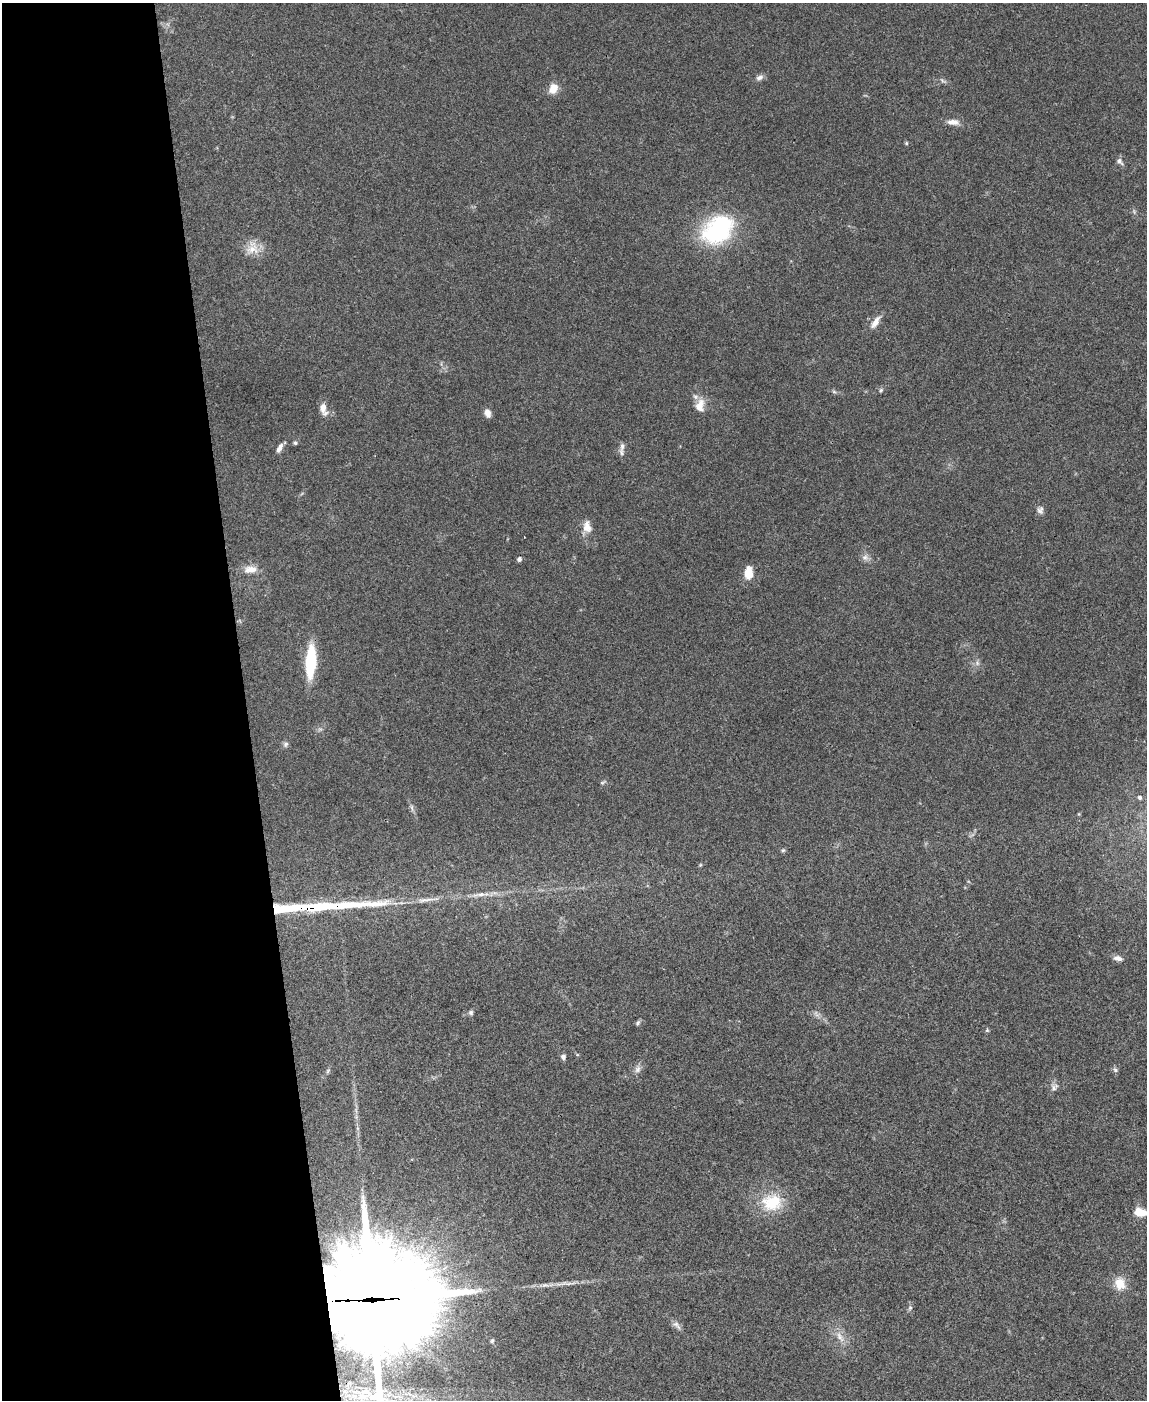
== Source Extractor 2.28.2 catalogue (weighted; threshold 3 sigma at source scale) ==
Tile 5 of 4 x 3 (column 1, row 2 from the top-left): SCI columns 3-1147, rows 1635-3032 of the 4582 x 4561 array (HDU 1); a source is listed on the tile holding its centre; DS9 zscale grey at full resolution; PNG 1149 x 1402 px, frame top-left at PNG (2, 3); no overlay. Shown black and unused: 21% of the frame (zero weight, under 3 of 4 exposures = <1% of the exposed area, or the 3 px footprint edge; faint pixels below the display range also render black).
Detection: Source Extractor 2.28.2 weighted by HDU 2 'WHT'; one run over the whole footprint, this tile lists its part. Background 0.0661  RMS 0.0051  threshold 0.0232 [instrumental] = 3 sigma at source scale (4.5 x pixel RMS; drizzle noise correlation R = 1.50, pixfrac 1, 0.05/0.05 arcsec/px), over >= 5 px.
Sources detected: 56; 1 inside a brighter object's white glare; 1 long thin detection or spike segment (spike, bleed or trail) — not listed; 2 inside a brighter listed object's ellipse — not listed separately; the other 52 listed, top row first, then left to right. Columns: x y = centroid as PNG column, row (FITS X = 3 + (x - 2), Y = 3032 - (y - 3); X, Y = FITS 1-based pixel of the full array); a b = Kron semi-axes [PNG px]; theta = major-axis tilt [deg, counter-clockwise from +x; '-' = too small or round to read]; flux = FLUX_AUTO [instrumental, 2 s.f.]
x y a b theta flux
759 78 10 6 27 2
553 88 14 10 63 5.3
953 122 15 7 -3 3.9
906 143 5 4 - 0.63
1119 161 9 6 -47 2.1
718 230 40 28 39 56
252 248 19 17 60 7.6
875 322 18 7 57 4.3
881 390 7 5 18 1
834 392 6 4 -19 0.83
700 406 18 12 80 6.3
323 408 14 7 -76 4.8
487 413 10 7 -72 2.9
295 443 5 4 - 0.88
622 446 11 7 82 2.3
280 448 12 5 62 2.4
1040 510 10 9 - 2.1
587 527 17 11 -81 5
865 557 10 8 -9 2.3
519 559 4 4 - 1.7
250 569 19 10 4 5.5
748 573 12 8 87 8.6
311 661 27 9 86 34
977 663 7 6 - 1.5
286 744 8 7 - 1.3
602 782 8 4 22 0.81
1140 797 5 4 - 1.1
412 808 11 4 -81 1.4
783 850 6 5 - 0.85
479 895 27 5 9 4.8
425 900 30 5 7 5.2
316 907 48 8 3 37
1118 958 12 6 -12 2.6
471 1012 6 6 - 1.2
638 1023 8 5 54 1
987 1030 5 5 - 0.69
563 1057 6 6 - 1.7
638 1069 11 8 59 2.4
1115 1070 7 6 - 1.1
328 1071 7 5 59 0.87
1054 1087 12 9 62 2.5
772 1202 29 22 3 20
1140 1212 12 8 -13 10
570 1283 22 4 10 3.1
1120 1284 16 13 -72 8.1
545 1285 12 6 3 2.3
372 1299 46 42 -12 7800
910 1308 7 6 - 1.2
676 1325 15 7 -43 2.2
840 1337 18 7 -60 4.8
492 1341 5 4 - 0.63
362 1397 17 11 -4 8.2
Overlapping masked pixels (flux is a lower limit): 2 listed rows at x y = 316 907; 372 1299
Isophote crosses this tile's border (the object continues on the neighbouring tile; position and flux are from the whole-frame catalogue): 3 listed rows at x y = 1140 1212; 372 1299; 362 1397